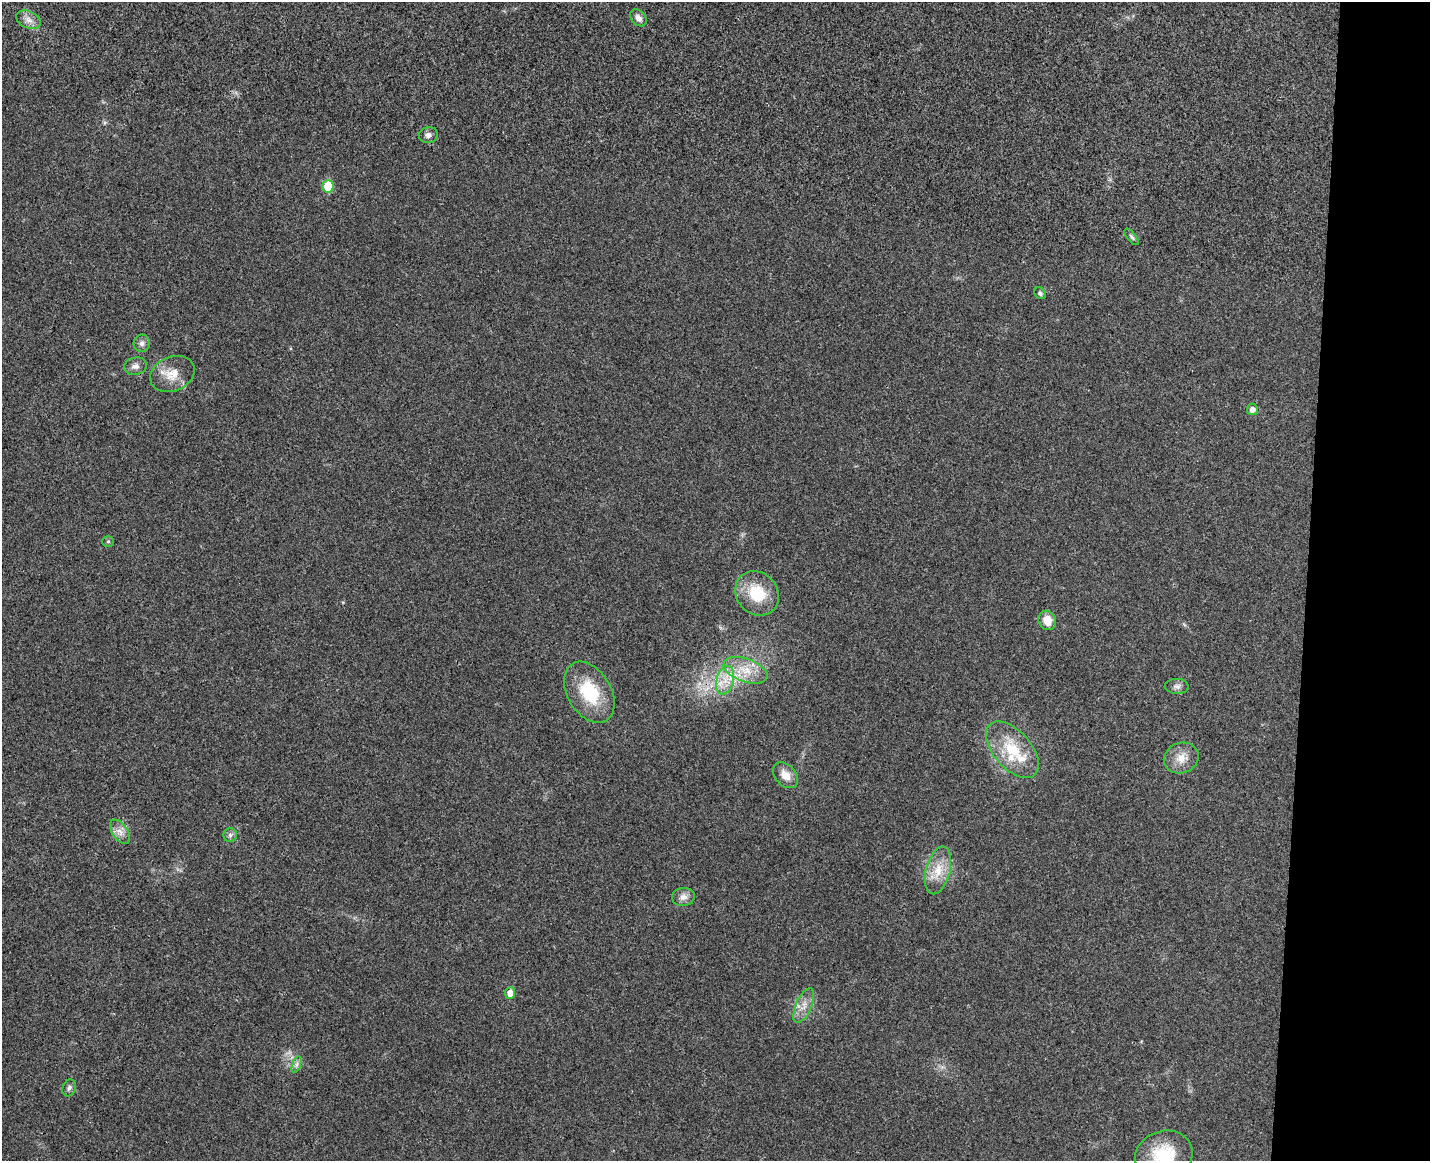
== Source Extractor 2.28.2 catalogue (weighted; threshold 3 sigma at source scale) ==
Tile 9 of 3 x 4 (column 3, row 3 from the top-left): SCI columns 3024-4451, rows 1172-2330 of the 4732 x 4672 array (HDU 1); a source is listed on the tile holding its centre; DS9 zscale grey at full resolution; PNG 1432 x 1163 px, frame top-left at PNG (2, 2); each listed source drawn as its Kron ellipse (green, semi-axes under 4 px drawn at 4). Shown black and unused: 9% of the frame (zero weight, under 3 of 4 exposures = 6% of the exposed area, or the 3 px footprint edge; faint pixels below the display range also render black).
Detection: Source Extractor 2.28.2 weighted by HDU 2 'WHT'; one run over the whole footprint, this tile lists its part. Background 0.0215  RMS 0.0063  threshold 0.0286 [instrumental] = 3 sigma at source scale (4.5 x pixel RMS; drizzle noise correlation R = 1.50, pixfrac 1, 0.05/0.05 arcsec/px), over >= 5 px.
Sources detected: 31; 2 inside a brighter listed object's ellipse — not listed separately; the other 29 listed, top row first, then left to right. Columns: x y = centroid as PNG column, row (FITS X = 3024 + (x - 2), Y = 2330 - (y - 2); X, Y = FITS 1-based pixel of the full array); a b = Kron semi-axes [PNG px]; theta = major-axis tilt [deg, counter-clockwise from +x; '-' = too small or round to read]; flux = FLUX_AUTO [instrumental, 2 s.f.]
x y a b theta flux
638 18 9 7 -48 3
29 20 13 8 -23 4.5
428 135 9 8 - 2.7
328 186 6 5 - 22
1132 237 10 4 -51 1.2
1040 293 6 5 - 1.3
142 343 9 8 - 2.6
135 366 11 8 11 3.2
172 374 23 17 22 12
1252 409 6 5 - 3.7
108 541 6 5 - 0.89
757 593 23 20 -49 23
1047 620 10 8 -63 7.8
745 670 23 11 -20 13
725 680 14 8 75 7.8
1177 686 12 7 -1 2.7
589 692 33 22 -59 31
1012 750 34 19 -49 25
1181 758 18 15 21 8.6
786 775 15 10 -47 6.7
120 832 14 7 -54 4.4
230 835 7 6 - 1.8
938 870 24 12 76 12
683 897 11 9 7 3.8
510 993 6 5 - 6.2
804 1006 18 8 66 6
297 1064 9 4 71 1.6
69 1088 8 6 71 2
1164 1155 29 24 15 29
Isophote crosses this tile's border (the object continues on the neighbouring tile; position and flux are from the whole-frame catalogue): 1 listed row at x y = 1164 1155